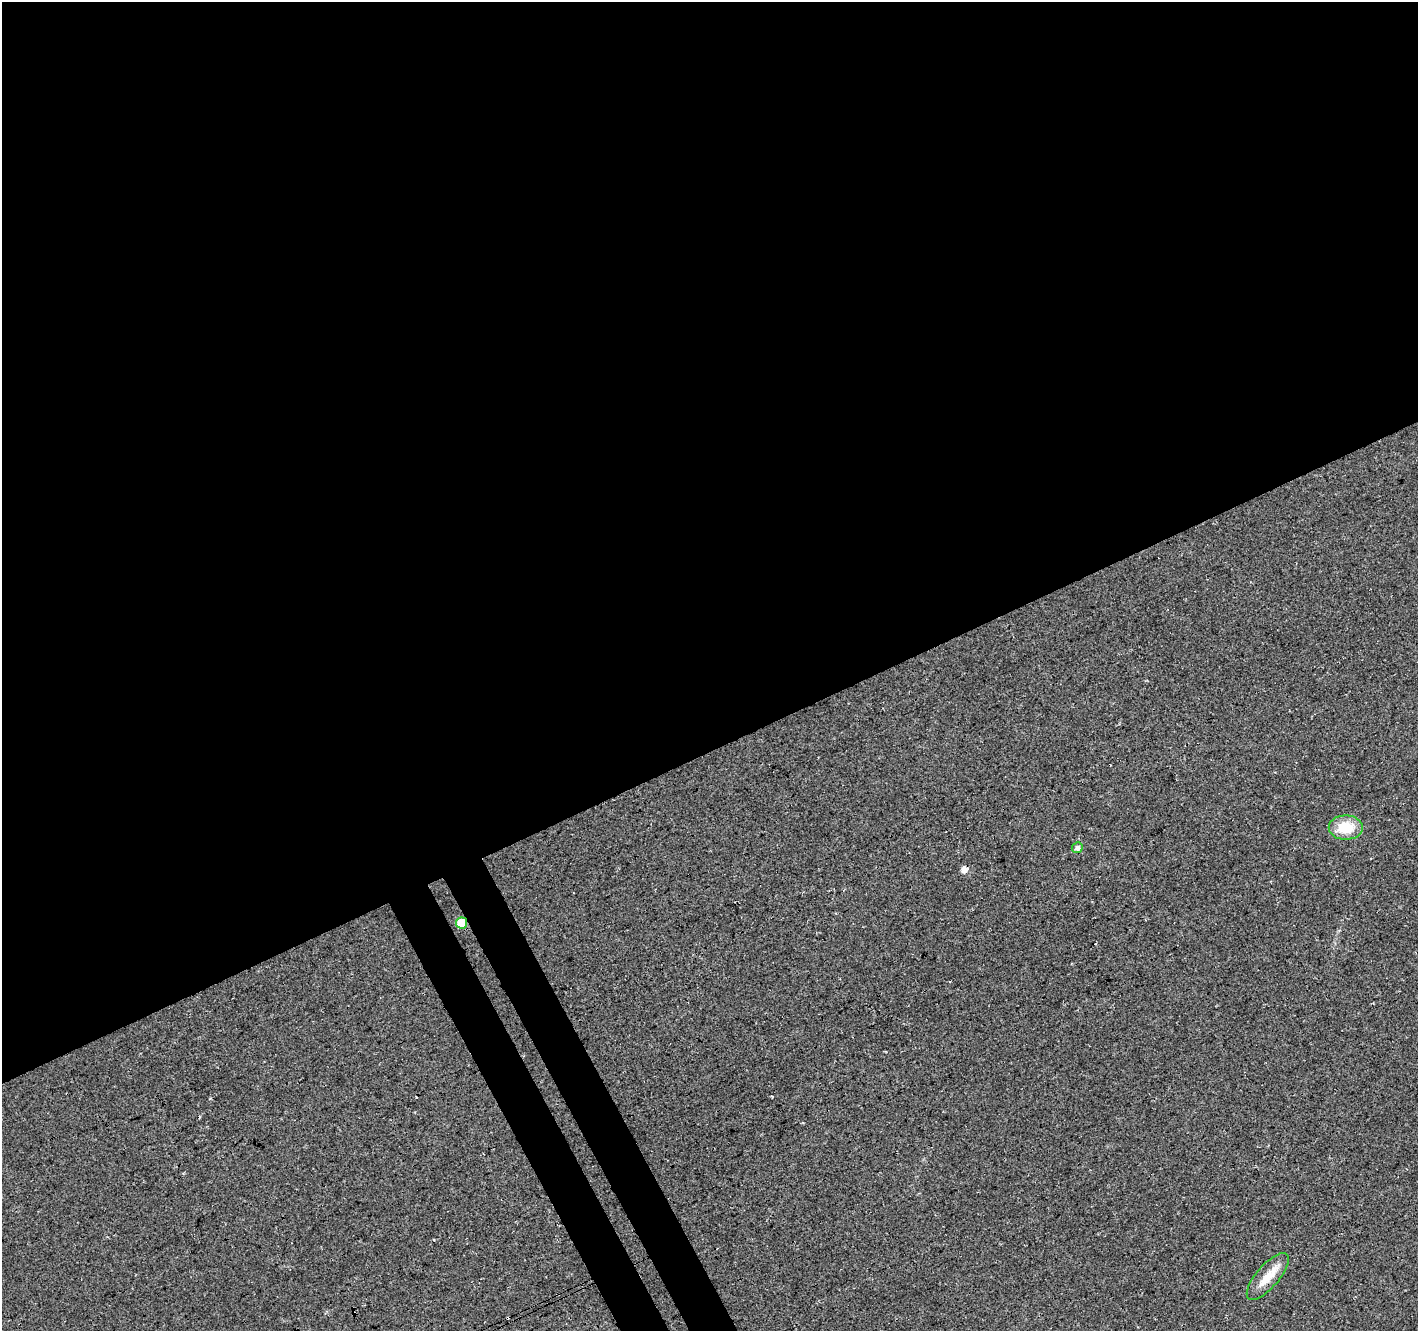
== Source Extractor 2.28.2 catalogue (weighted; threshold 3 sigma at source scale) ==
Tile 2 of 4 x 4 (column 2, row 1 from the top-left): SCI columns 1472-2887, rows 4168-5496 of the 5771 x 5618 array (HDU 1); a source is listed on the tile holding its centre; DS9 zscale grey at full resolution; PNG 1420 x 1333 px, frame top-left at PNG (2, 2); each listed source drawn as its Kron ellipse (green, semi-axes under 4 px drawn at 4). Shown black and unused: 59% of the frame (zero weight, under 3 of 4 exposures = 5% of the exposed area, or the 3 px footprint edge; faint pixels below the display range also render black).
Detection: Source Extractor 2.28.2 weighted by HDU 2 'WHT'; one run over the whole footprint, this tile lists its part. Background 0.0916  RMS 0.0093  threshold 0.042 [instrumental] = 3 sigma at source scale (4.5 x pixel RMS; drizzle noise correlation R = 1.50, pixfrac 1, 0.0396/0.0396 arcsec/px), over >= 5 px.
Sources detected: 6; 2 cosmic-ray / hot-pixel residue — neither listed nor drawn; the other 4 listed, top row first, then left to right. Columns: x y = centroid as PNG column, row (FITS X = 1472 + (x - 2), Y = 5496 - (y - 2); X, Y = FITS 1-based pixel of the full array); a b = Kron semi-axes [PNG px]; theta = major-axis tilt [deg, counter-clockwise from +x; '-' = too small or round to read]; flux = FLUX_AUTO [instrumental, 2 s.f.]
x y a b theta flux
1346 828 17 12 0 25
1077 848 5 5 - 3.8
462 923 5 5 - 34
1268 1276 29 11 49 17
Overlapping masked pixels (flux is a lower limit): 2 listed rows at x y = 462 923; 1268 1276